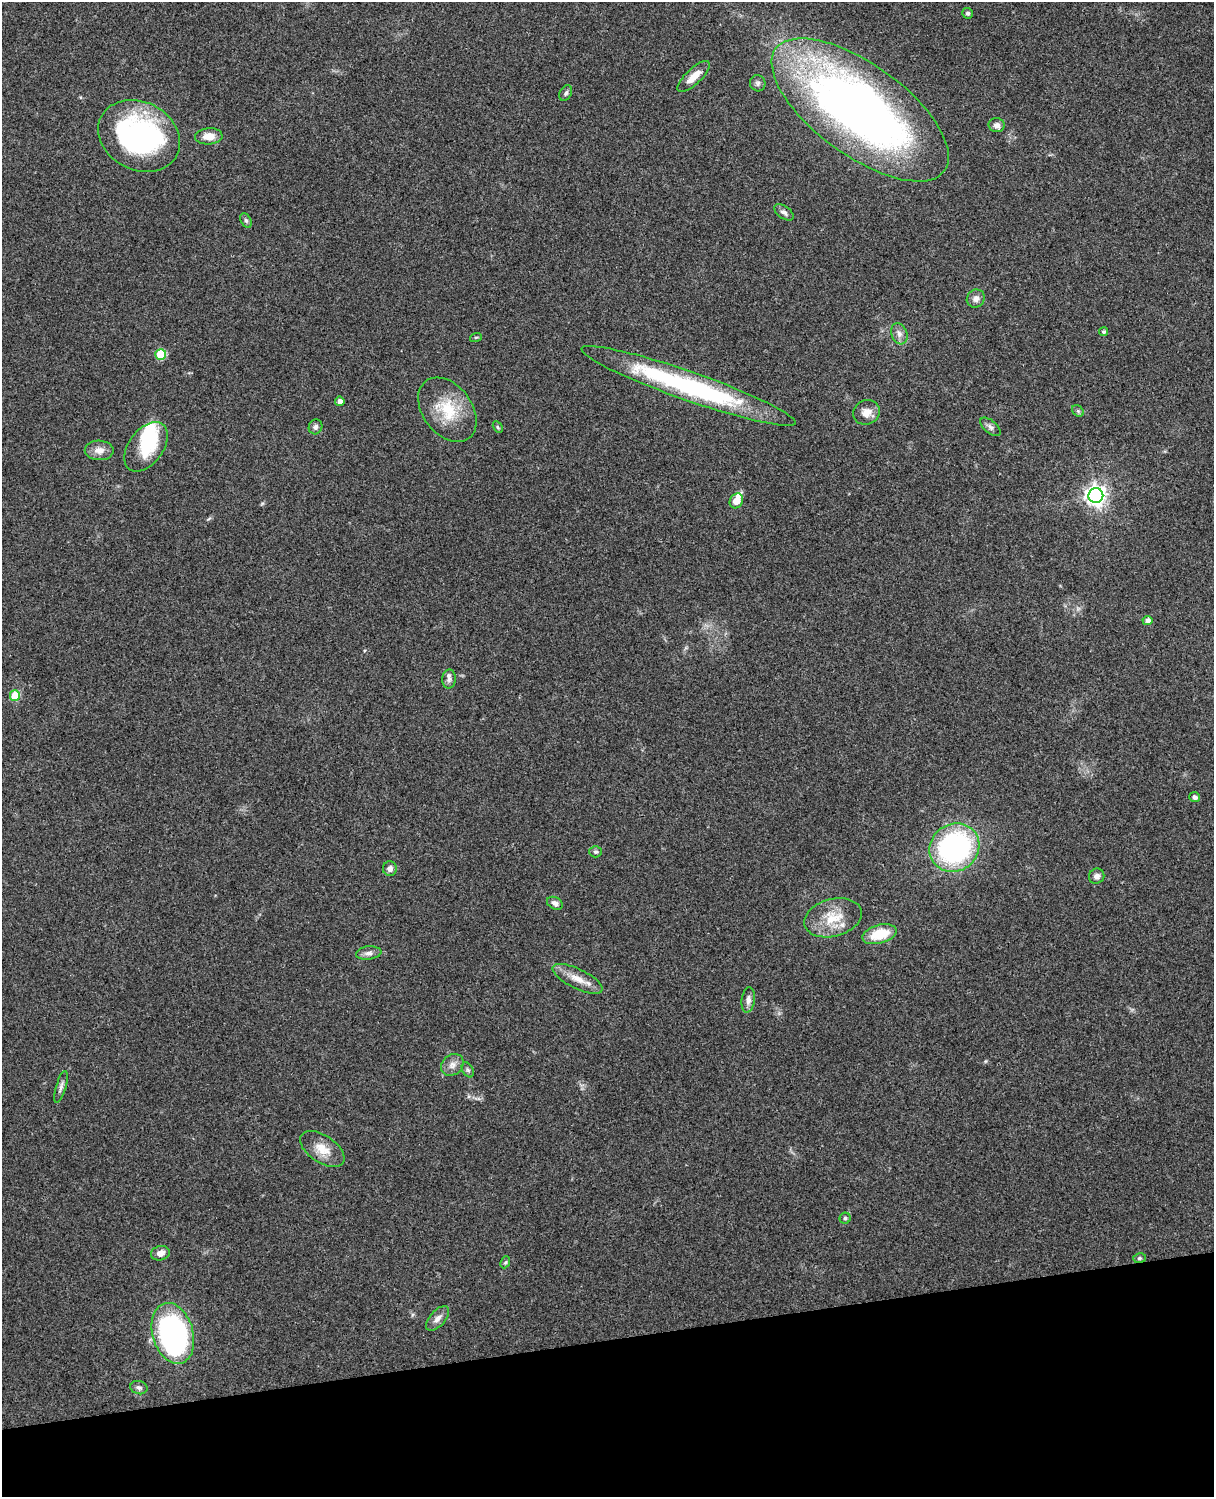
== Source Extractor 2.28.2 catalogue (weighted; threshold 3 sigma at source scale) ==
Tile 10 of 4 x 3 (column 2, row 3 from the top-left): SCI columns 1331-2542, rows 165-1659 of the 5086 x 4927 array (HDU 1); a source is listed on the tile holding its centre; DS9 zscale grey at full resolution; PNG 1216 x 1499 px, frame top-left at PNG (2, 2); each listed source drawn as its Kron ellipse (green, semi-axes under 4 px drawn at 4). Shown black and unused: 10% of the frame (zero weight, under 3 of 4 exposures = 6% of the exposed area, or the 3 px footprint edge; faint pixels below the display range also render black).
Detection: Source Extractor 2.28.2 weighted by HDU 2 'WHT'; one run over the whole footprint, this tile lists its part. Background 0.203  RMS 0.0081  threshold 0.0365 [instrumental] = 3 sigma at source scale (4.5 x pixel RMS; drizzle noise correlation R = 1.50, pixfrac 1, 0.05/0.05 arcsec/px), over >= 5 px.
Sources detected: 57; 3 inside a brighter object's white glare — neither listed nor drawn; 2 inside a brighter listed object's ellipse — not listed separately; the other 52 listed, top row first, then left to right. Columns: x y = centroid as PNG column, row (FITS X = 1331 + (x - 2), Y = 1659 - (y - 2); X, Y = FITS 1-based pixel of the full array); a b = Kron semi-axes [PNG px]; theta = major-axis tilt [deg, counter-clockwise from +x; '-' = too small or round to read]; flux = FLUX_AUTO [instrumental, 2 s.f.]
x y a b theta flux
968 13 5 5 - 1.9
694 76 21 7 43 9.8
758 83 8 7 - 2.2
566 93 8 5 62 1.9
860 110 104 45 -36 580
997 125 8 7 - 4
139 136 43 34 -27 160
209 136 14 8 3 9.4
784 212 11 6 -37 3.3
246 220 7 5 -63 1.5
976 299 9 8 - 4.3
1104 332 5 4 - 1.5
899 334 11 8 -71 4.2
476 337 6 3 18 0.93
161 354 5 5 - 36
688 386 113 14 -19 150
340 401 5 4 - 4.4
447 410 36 24 -52 33
1078 411 6 5 - 1.4
866 412 14 12 25 8
315 427 7 6 - 2.5
498 427 6 4 -60 1.1
990 427 12 6 -40 3
146 447 28 17 53 36
99 450 14 10 -1 7.1
1096 496 7 7 - 470
736 501 7 6 - 9.3
1147 620 5 4 - 3
449 679 9 6 81 3.3
15 696 5 5 - 27
1194 797 5 5 - 2.7
954 848 26 23 36 170
596 852 6 5 - 1.7
390 869 7 7 - 3.4
1097 876 8 7 - 3.6
555 903 8 6 -27 3.3
833 918 29 18 15 23
880 934 18 9 16 22
369 953 13 6 6 3.7
578 979 27 9 -26 11
748 1000 13 6 82 4.1
452 1065 12 10 42 5.2
468 1070 8 5 -60 1.8
61 1087 17 5 74 3.3
322 1149 25 13 -33 13
845 1218 5 5 - 1.6
160 1253 9 7 12 5.8
1140 1258 6 5 - 1.5
505 1262 6 4 67 1.2
438 1318 15 7 48 5
173 1333 31 20 -74 200
139 1388 9 6 -11 2.4